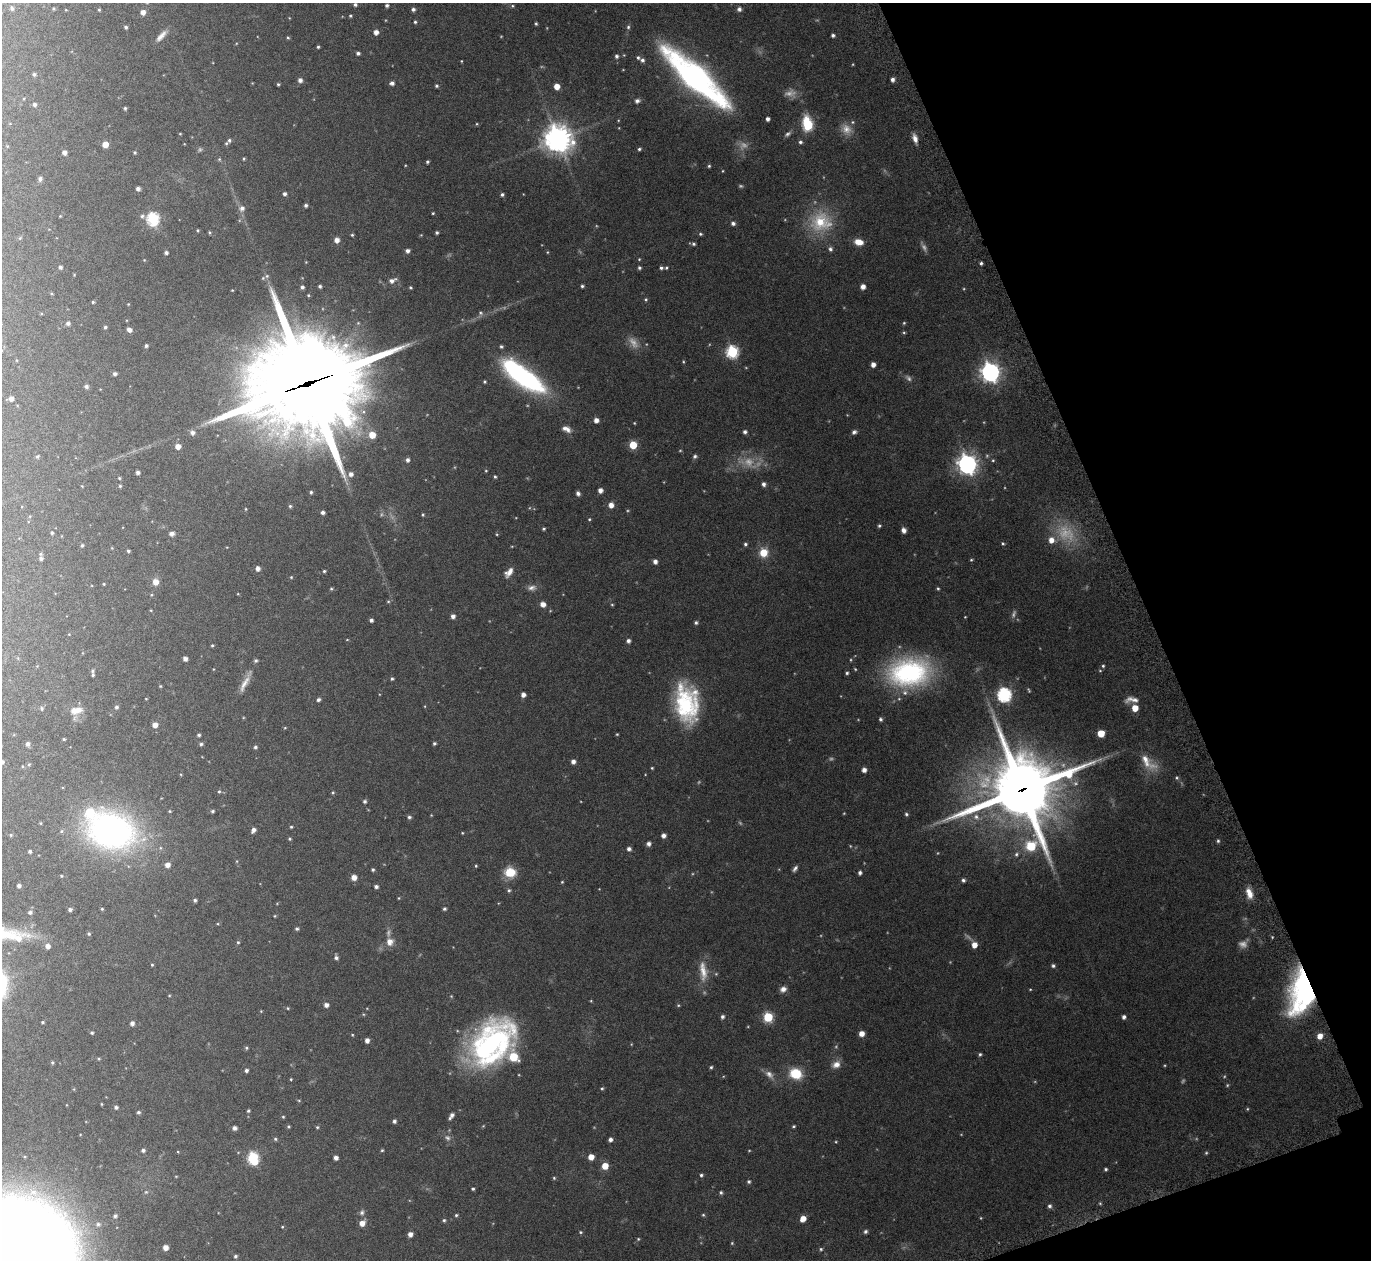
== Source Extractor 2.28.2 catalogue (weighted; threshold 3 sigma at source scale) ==
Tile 12 of 4 x 4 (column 4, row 3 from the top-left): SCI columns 4149-5517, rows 1450-2707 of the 5561 x 5540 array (HDU 1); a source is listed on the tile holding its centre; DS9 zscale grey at full resolution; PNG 1373 x 1262 px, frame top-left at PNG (2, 3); no overlay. Shown black and unused: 18% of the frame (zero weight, under 5 of 9 exposures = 4% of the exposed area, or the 3 px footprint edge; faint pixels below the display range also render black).
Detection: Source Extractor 2.28.2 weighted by HDU 2 'WHT'; one run over the whole footprint, this tile lists its part. Background 0.0837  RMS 0.0035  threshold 0.0144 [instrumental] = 3 sigma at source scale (4.09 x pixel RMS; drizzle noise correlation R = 1.36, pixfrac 0.8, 0.05/0.05 arcsec/px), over >= 5 px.
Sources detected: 400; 36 too faint to see at this stretch — not listed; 9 inside a brighter listed object's ellipse — not listed separately; the other 355 listed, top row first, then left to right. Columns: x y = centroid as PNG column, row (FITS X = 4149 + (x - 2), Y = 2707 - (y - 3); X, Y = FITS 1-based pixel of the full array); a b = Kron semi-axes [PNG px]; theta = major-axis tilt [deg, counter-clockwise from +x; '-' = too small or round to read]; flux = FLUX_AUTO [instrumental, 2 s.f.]
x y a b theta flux
355 4 5 4 - 0.71
387 5 4 4 - 0.67
512 6 5 4 - 0.44
12 8 7 5 -82 0.59
53 8 4 4 - 0.38
413 9 4 4 - 0.89
739 9 6 6 - 1
99 10 4 3 - 0.36
143 12 5 5 - 1.9
350 16 4 4 - 0.42
415 22 4 4 - 0.48
536 24 3 3 - 0.42
126 27 4 3 - 0.63
628 27 6 5 - 0.6
376 32 5 5 - 2
833 35 4 3 - 0.79
161 36 18 6 48 2.2
288 37 4 4 - 0.39
318 47 3 3 - 0.47
358 53 4 4 - 0.8
624 55 4 4 - 0.26
616 56 5 5 - 0.84
642 60 6 5 - 0.89
461 61 3 2 - 0.23
34 74 4 4 - 0.6
695 78 66 17 -42 120
300 80 5 5 - 1.3
892 80 5 4 - 1
392 83 5 4 - 1
278 84 3 3 - 0.39
436 86 4 4 - 0.54
557 86 5 4 - 3.7
637 101 7 6 - 0.95
34 104 5 4 - 0.8
125 108 4 3 - 0.45
768 119 4 4 - 1.1
476 124 4 3 - 0.28
808 124 8 6 -80 27
846 129 17 13 -45 3.5
180 134 4 3 - 0.24
788 134 9 5 37 0.89
915 138 11 6 -70 2
558 139 10 9 - 390
229 140 5 5 - 0.64
800 142 5 5 - 0.7
105 144 5 5 - 3.8
639 149 4 3 - 0.52
64 152 4 4 - 1.4
135 152 4 4 - 0.38
219 159 5 4 - 0.37
244 159 4 3 - 0.36
427 162 3 3 - 0.57
405 165 4 3 - 0.23
709 166 4 4 - 0.42
40 179 6 5 - 0.79
138 189 4 4 - 1.1
285 194 4 4 - 0.92
502 194 4 3 - 0.63
306 205 4 3 - 0.7
242 208 7 7 - 1.4
433 213 3 3 - 0.32
60 216 3 3 - 0.22
142 216 6 5 - 0.7
153 219 6 6 - 41
821 222 31 27 -5 16
733 223 5 4 - 0.95
198 230 3 3 - 0.32
437 233 3 3 - 0.62
700 234 5 4 - 0.49
352 235 3 3 - 0.4
421 235 4 4 - 0.24
20 238 6 3 71 0.33
337 240 5 5 - 2
859 242 10 7 -12 3.6
693 244 5 4 - 0.55
830 249 6 5 - 0.89
407 251 4 4 - 1.2
547 252 4 3 - 0.27
166 253 4 3 - 0.87
639 259 4 3 - 0.3
144 260 3 3 - 0.21
981 263 3 3 - 0.63
60 267 4 4 - 0.87
639 268 4 4 - 0.6
661 268 5 4 - 0.68
666 268 5 4 - 0.4
267 276 6 5 - 0.6
392 280 10 6 23 1.8
320 286 4 3 - 0.62
582 286 4 3 - 0.58
302 287 4 3 - 0.77
410 287 3 3 - 0.39
863 287 5 4 - 2
52 294 5 3 - 0.3
646 299 5 5 - 0.46
93 302 4 3 - 0.4
128 304 4 3 - 0.23
481 313 7 6 - 0.7
68 323 5 5 - 0.92
904 323 4 4 - 0.37
105 327 4 4 - 0.53
129 330 5 4 - 1.5
904 332 5 3 - 0.36
146 346 3 3 - 0.63
501 346 4 4 - 0.53
732 352 6 6 - 41
683 362 5 3 - 0.31
873 365 4 4 - 1.9
990 372 8 7 - 180
115 374 4 4 - 0.86
522 375 47 15 -37 60
484 382 4 4 - 0.44
308 383 45 38 10 4900
86 386 5 5 - 0.83
11 398 4 4 - 1.6
596 420 4 4 - 2
634 423 4 3 - 0.26
566 429 11 7 -24 2
745 432 4 4 - 0.91
854 432 6 5 - 0.83
192 433 6 5 - 1.2
372 435 6 5 - 5.1
633 445 5 5 - 11
178 446 5 4 - 2.2
37 456 5 5 - 0.45
695 456 6 5 - 0.67
408 460 5 4 - 1
993 460 5 4 - 0.38
967 464 8 7 - 190
486 471 4 3 - 0.29
138 472 4 4 - 0.99
351 474 5 5 - 1.5
495 477 5 3 - 0.45
119 478 4 4 - 0.39
763 484 5 5 - 1
82 486 4 4 - 0.23
120 486 4 4 - 0.42
600 490 4 4 - 1.6
311 492 3 3 - 0.47
578 493 5 4 - 1.1
611 505 5 5 - 2.2
290 506 4 4 - 0.45
246 509 3 2 - 0.22
323 512 4 4 - 0.98
423 515 4 3 - 0.34
30 516 5 3 - 0.27
589 519 4 4 - 0.33
879 526 4 4 - 0.52
544 529 4 4 - 0.44
904 530 5 4 - 1.8
52 533 4 4 - 0.48
172 533 6 5 - 1.2
496 534 4 3 - 0.28
1051 540 7 7 - 2.8
1003 543 4 4 - 0.41
745 544 4 4 - 0.62
82 545 5 4 - 0.52
128 551 4 3 - 0.51
763 553 7 7 - 6.3
40 554 5 4 - 0.41
41 558 4 4 - 0.82
971 560 4 3 - 0.36
655 562 5 4 - 1.4
257 569 5 5 - 1.5
324 571 3 3 - 0.43
509 572 12 7 49 2.3
291 577 4 4 - 0.35
155 582 6 6 - 2.7
104 584 3 3 - 0.29
532 588 13 7 5 1.5
938 588 4 3 - 0.4
331 589 5 4 - 0.38
238 594 5 3 - 0.25
388 601 5 4 - 0.38
543 604 6 5 - 2.1
612 605 4 4 - 0.33
453 616 5 4 - 1.4
965 617 3 3 - 0.23
371 620 4 4 - 0.83
696 623 5 4 - 0.68
628 641 4 4 - 1.1
212 645 4 3 - 0.39
185 659 4 4 - 1.4
1103 666 4 4 - 0.47
855 669 5 3 - 0.31
92 671 5 5 - 0.5
1100 671 5 3 - 0.3
909 672 49 32 6 48
847 673 4 3 - 0.52
392 679 4 4 - 0.49
245 682 33 6 63 3.2
160 686 4 4 - 0.32
523 695 4 4 - 1.6
1004 695 6 6 - 65
146 699 3 2 - 0.21
318 700 5 5 - 0.73
1132 700 19 8 -1 2.5
687 703 42 25 -81 31
116 707 5 4 - 0.72
42 708 6 5 - 0.53
1135 708 5 5 - 4.6
76 710 16 8 13 3.7
880 719 4 4 - 0.67
155 725 5 5 - 2.4
285 728 5 3 - 0.29
1101 733 5 5 - 6.1
617 734 3 3 - 0.3
199 735 3 3 - 0.62
64 739 3 3 - 0.38
434 743 3 3 - 0.54
28 744 5 4 - 1.1
201 744 4 4 - 0.63
255 747 4 4 - 0.64
573 761 5 5 - 1.4
2 762 5 5 - 0.72
1148 762 30 13 -45 6.1
29 764 5 4 - 0.4
22 766 4 3 - 0.26
652 768 3 3 - 0.32
864 770 4 4 - 1.8
1177 778 6 5 - 0.52
1022 790 27 25 -84 2300
219 791 5 4 - 0.45
333 793 5 4 - 0.38
365 801 5 4 - 0.69
170 811 4 3 - 0.33
212 811 4 4 - 0.52
906 814 5 4 - 0.56
431 815 3 3 - 0.22
409 817 5 5 - 0.69
976 817 9 9 - 2.2
41 823 5 3 - 0.28
291 827 3 3 - 0.4
253 830 5 4 - 1.4
111 831 60 43 -16 91
462 833 3 3 - 0.25
11 835 4 4 - 0.31
663 835 4 4 - 1.5
290 839 4 4 - 0.42
1218 841 5 4 - 0.49
649 844 5 5 - 1.2
629 849 5 4 - 1.1
30 851 3 3 - 0.64
1016 854 6 6 - 0.81
237 861 5 3 - 0.26
167 865 5 5 - 1.8
476 866 4 3 - 0.36
795 868 8 4 53 0.91
373 870 4 4 - 0.55
510 872 10 8 -9 8.3
860 873 4 4 - 0.92
61 876 4 3 - 0.31
354 877 6 6 - 2.3
963 880 4 4 - 0.79
562 882 4 3 - 0.31
19 886 4 4 - 0.88
376 886 4 4 - 0.95
509 890 5 5 - 0.55
1249 893 13 7 -72 3.4
399 898 5 3 - 0.28
195 900 3 3 - 0.6
102 909 4 3 - 0.31
444 909 4 4 - 0.59
70 910 4 4 - 0.77
30 912 4 4 - 0.7
275 916 4 3 - 0.3
218 924 4 3 - 0.26
297 929 4 4 - 0.63
89 934 5 4 - 0.5
18 938 34 23 -9 10
238 942 4 4 - 0.43
390 942 11 10 - 2.5
974 945 6 5 - 2.9
336 957 5 4 - 0.94
152 965 4 3 - 0.32
1053 966 5 4 - 0.65
703 971 31 11 -84 5.4
783 989 7 6 - 1.6
1030 989 4 3 - 0.26
1301 993 46 24 81 56
169 995 4 3 - 0.25
326 1005 4 4 - 1.5
288 1008 4 4 - 0.34
261 1011 4 3 - 0.26
722 1017 5 4 - 0.83
768 1017 5 5 - 22
1124 1017 4 4 - 1
42 1022 3 3 - 0.38
132 1023 5 4 - 1.2
92 1033 4 4 - 0.45
861 1034 5 5 - 2.6
352 1035 4 3 - 0.31
1320 1036 6 5 - 2.7
367 1040 4 4 - 1.6
493 1042 54 36 50 73
246 1048 5 4 - 0.43
980 1054 4 4 - 0.52
99 1059 5 4 - 0.37
52 1062 4 4 - 0.43
836 1064 12 9 22 2.4
711 1067 4 3 - 0.47
246 1070 4 4 - 0.96
769 1074 14 8 -41 2.1
796 1074 14 12 -22 8.2
291 1079 3 3 - 0.29
602 1088 4 4 - 0.38
299 1100 5 3 - 0.31
102 1104 3 2 - 0.27
116 1107 4 4 - 0.7
1247 1109 4 4 - 0.34
248 1111 5 4 - 0.47
138 1112 4 4 - 0.61
451 1116 8 4 57 1.4
283 1117 4 3 - 0.33
394 1121 4 4 - 0.88
794 1126 4 3 - 0.41
288 1127 4 4 - 0.38
317 1127 4 4 - 0.41
234 1128 5 4 - 1.2
275 1139 5 4 - 0.5
610 1139 4 4 - 1.1
836 1142 4 3 - 0.26
143 1150 4 4 - 0.79
382 1150 4 4 - 0.37
1206 1153 4 4 - 0.37
591 1157 5 5 - 3.3
253 1158 7 6 - 33
336 1158 4 4 - 1.3
605 1166 5 5 - 4.9
1106 1169 4 4 - 0.5
701 1175 4 4 - 0.59
554 1178 4 4 - 0.39
749 1181 4 4 - 0.6
473 1189 4 3 - 0.55
721 1192 4 4 - 0.58
1100 1203 5 3 - 0.32
1050 1206 5 4 - 0.81
362 1212 8 7 - 0.93
456 1215 4 4 - 0.47
703 1215 4 4 - 0.41
115 1216 5 4 - 0.67
803 1219 5 5 - 3.3
444 1220 5 4 - 0.53
362 1223 7 5 44 2.5
98 1224 7 6 - 0.76
282 1227 4 3 - 0.27
865 1231 5 4 - 0.67
581 1232 5 4 - 0.4
410 1234 5 4 - 1.7
638 1239 4 4 - 0.39
732 1243 4 4 - 0.34
165 1247 4 4 - 2.5
821 1249 5 4 - 0.49
18 1256 63 61 -58 2100
235 1256 4 4 - 0.62
Overlapping masked pixels (flux is a lower limit): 3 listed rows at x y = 308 383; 1022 790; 1301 993
Isophote crosses this tile's border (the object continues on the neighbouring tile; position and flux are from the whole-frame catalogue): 2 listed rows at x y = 2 762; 18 1256